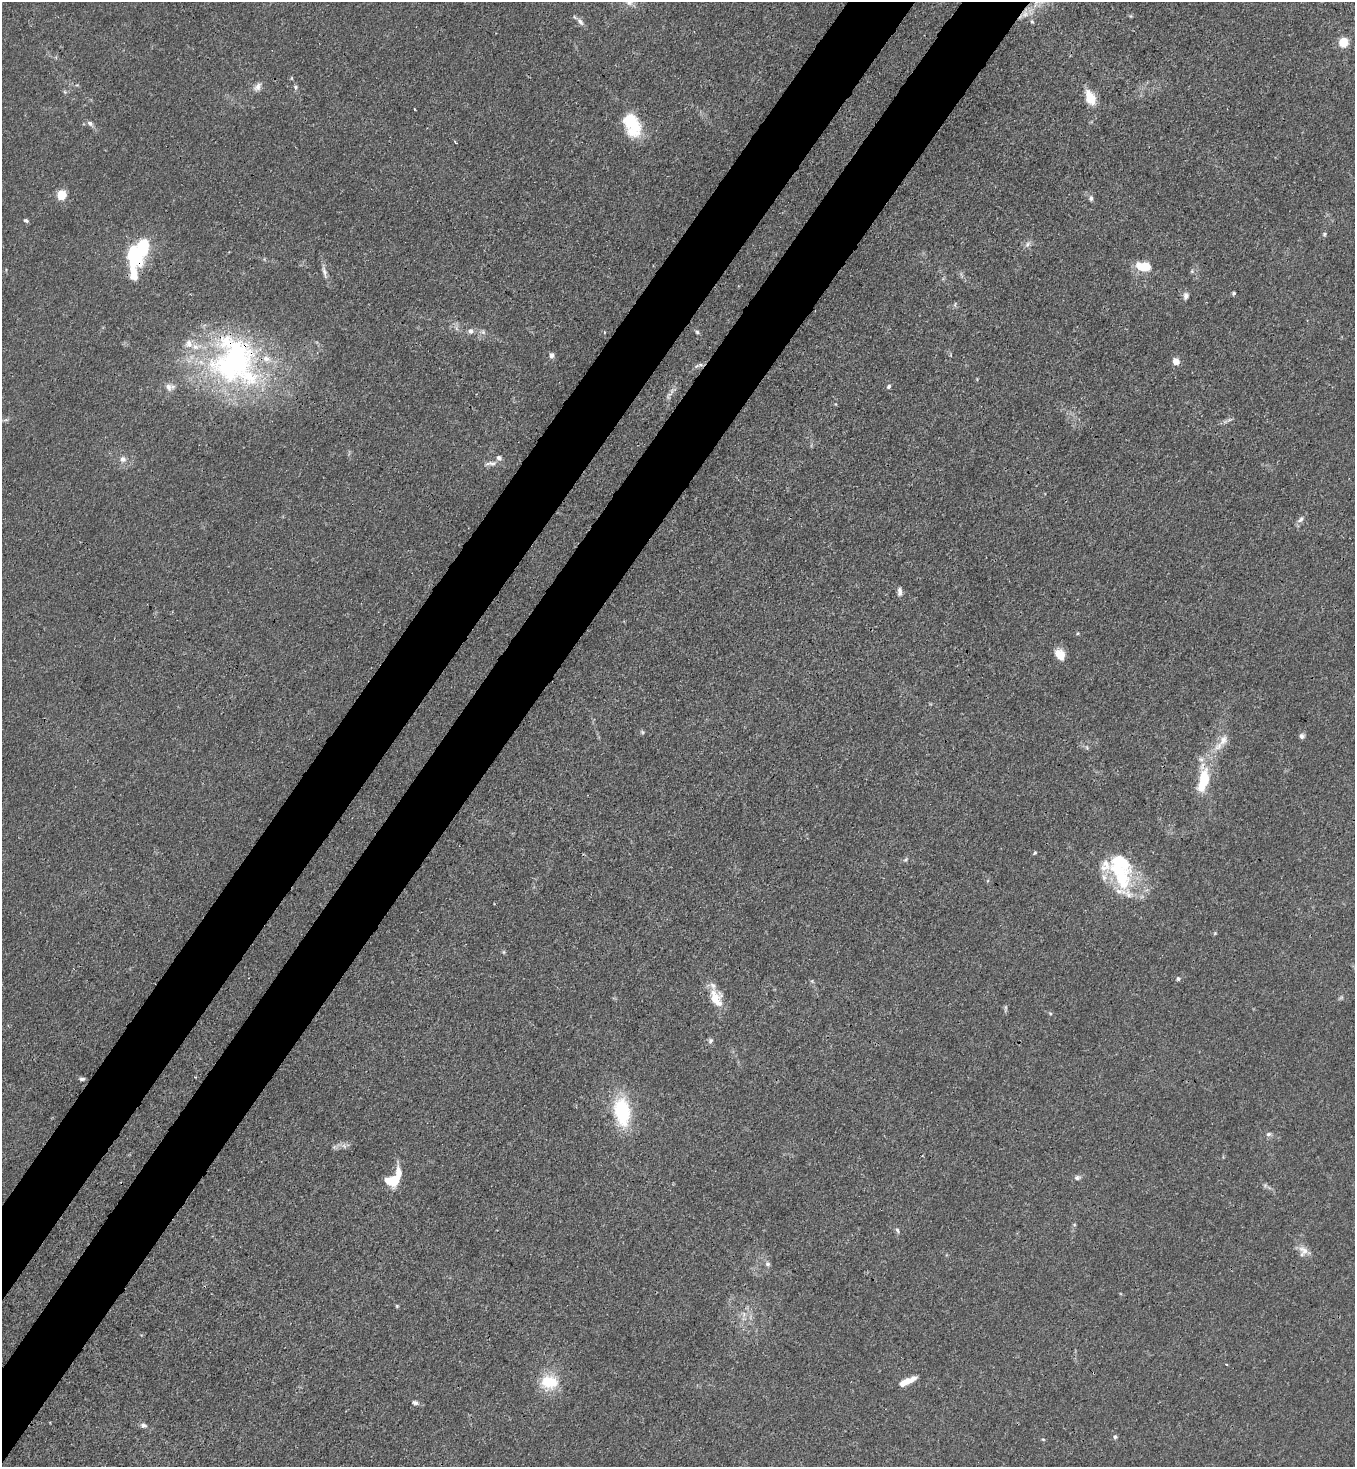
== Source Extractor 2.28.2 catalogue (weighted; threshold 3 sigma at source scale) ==
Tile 7 of 4 x 4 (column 3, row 2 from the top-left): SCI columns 3070-4422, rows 2990-4454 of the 6000 x 5978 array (HDU 1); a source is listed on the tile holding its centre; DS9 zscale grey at full resolution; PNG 1357 x 1469 px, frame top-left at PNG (2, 2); no overlay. Shown black and unused: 9% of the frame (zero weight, under 3 of 4 exposures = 7% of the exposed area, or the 3 px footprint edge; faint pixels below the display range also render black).
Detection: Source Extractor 2.28.2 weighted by HDU 2 'WHT'; one run over the whole footprint, this tile lists its part. Background 0.02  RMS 0.0026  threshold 0.0118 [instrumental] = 3 sigma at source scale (4.5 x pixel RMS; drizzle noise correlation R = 1.50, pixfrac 1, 0.05/0.05 arcsec/px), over >= 5 px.
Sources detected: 89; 1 inside a brighter object's white glare — not listed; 13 inside a brighter listed object's ellipse — not listed separately; the other 75 listed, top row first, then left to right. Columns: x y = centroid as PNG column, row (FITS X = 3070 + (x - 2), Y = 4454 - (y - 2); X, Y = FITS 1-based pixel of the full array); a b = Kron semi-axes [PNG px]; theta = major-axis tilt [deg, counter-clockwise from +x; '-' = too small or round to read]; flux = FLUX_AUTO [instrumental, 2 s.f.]
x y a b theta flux
629 2 12 11 - 2.4
1036 3 17 5 62 1.8
1025 13 16 9 78 2.4
1131 16 6 4 -90 0.31
580 21 12 6 -54 1.2
1032 22 6 5 - 0.43
1343 42 9 8 - 4.5
291 78 6 4 -90 0.27
257 87 13 7 49 1.5
295 87 6 6 - 0.55
65 92 6 4 -71 0.36
1091 98 15 9 -64 6.1
414 109 3 2 - 0.23
90 123 9 6 -39 0.94
632 124 30 17 -67 11
61 195 5 5 - 17
1091 198 7 6 - 0.7
26 220 7 4 -29 0.5
1324 234 6 4 89 0.39
1027 244 8 5 38 0.87
134 256 15 10 -68 21
1144 266 16 9 -9 6.7
324 271 13 4 -75 1.1
1192 271 6 5 - 0.47
133 272 20 8 -82 5.2
1234 293 4 4 - 0.42
1186 296 9 6 81 1.1
471 331 7 7 - 1
483 332 7 6 - 0.73
697 332 5 5 - 0.41
551 355 6 6 - 1
234 360 70 62 -84 74
1176 361 5 5 - 4.4
700 365 10 6 12 0.88
889 386 6 5 - 0.52
169 387 12 9 -60 1.6
669 395 10 5 73 0.9
1230 419 7 4 20 0.53
123 459 8 7 - 1.3
492 463 13 7 4 1.4
1301 519 12 6 46 1.1
900 591 11 6 -89 1
1060 655 11 9 -55 4.4
642 732 7 4 -45 0.39
1302 736 7 6 - 0.72
1223 740 16 10 58 2.8
1204 779 29 12 81 12
1035 853 6 4 42 0.35
906 860 7 5 54 0.49
1120 874 48 21 -60 20
1215 933 5 4 - 0.29
504 952 6 4 -71 0.37
1178 979 6 5 - 0.51
716 998 24 14 -66 5.6
1341 998 7 4 19 0.42
1005 1007 8 4 -90 0.5
1050 1014 5 4 - 0.32
711 1041 6 6 - 0.61
82 1079 6 4 -5 0.6
622 1112 29 17 -82 19
1268 1134 7 5 4 0.7
344 1146 8 5 -45 0.77
1077 1177 9 7 13 0.83
394 1180 12 10 44 7
1265 1185 6 6 - 0.54
897 1230 7 5 -69 0.54
1304 1250 16 10 -35 2.3
767 1264 7 6 - 0.68
397 1306 5 4 - 0.3
549 1382 21 16 -2 8.4
904 1383 17 6 27 3.5
415 1403 8 6 -17 0.77
143 1425 9 6 -15 0.85
1115 1437 6 5 - 0.49
1043 1439 5 3 - 0.26
Overlapping masked pixels (flux is a lower limit): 4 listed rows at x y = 1025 13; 134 256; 234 360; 700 365
Isophote crosses this tile's border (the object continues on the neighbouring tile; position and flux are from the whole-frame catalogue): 2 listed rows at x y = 629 2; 1036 3